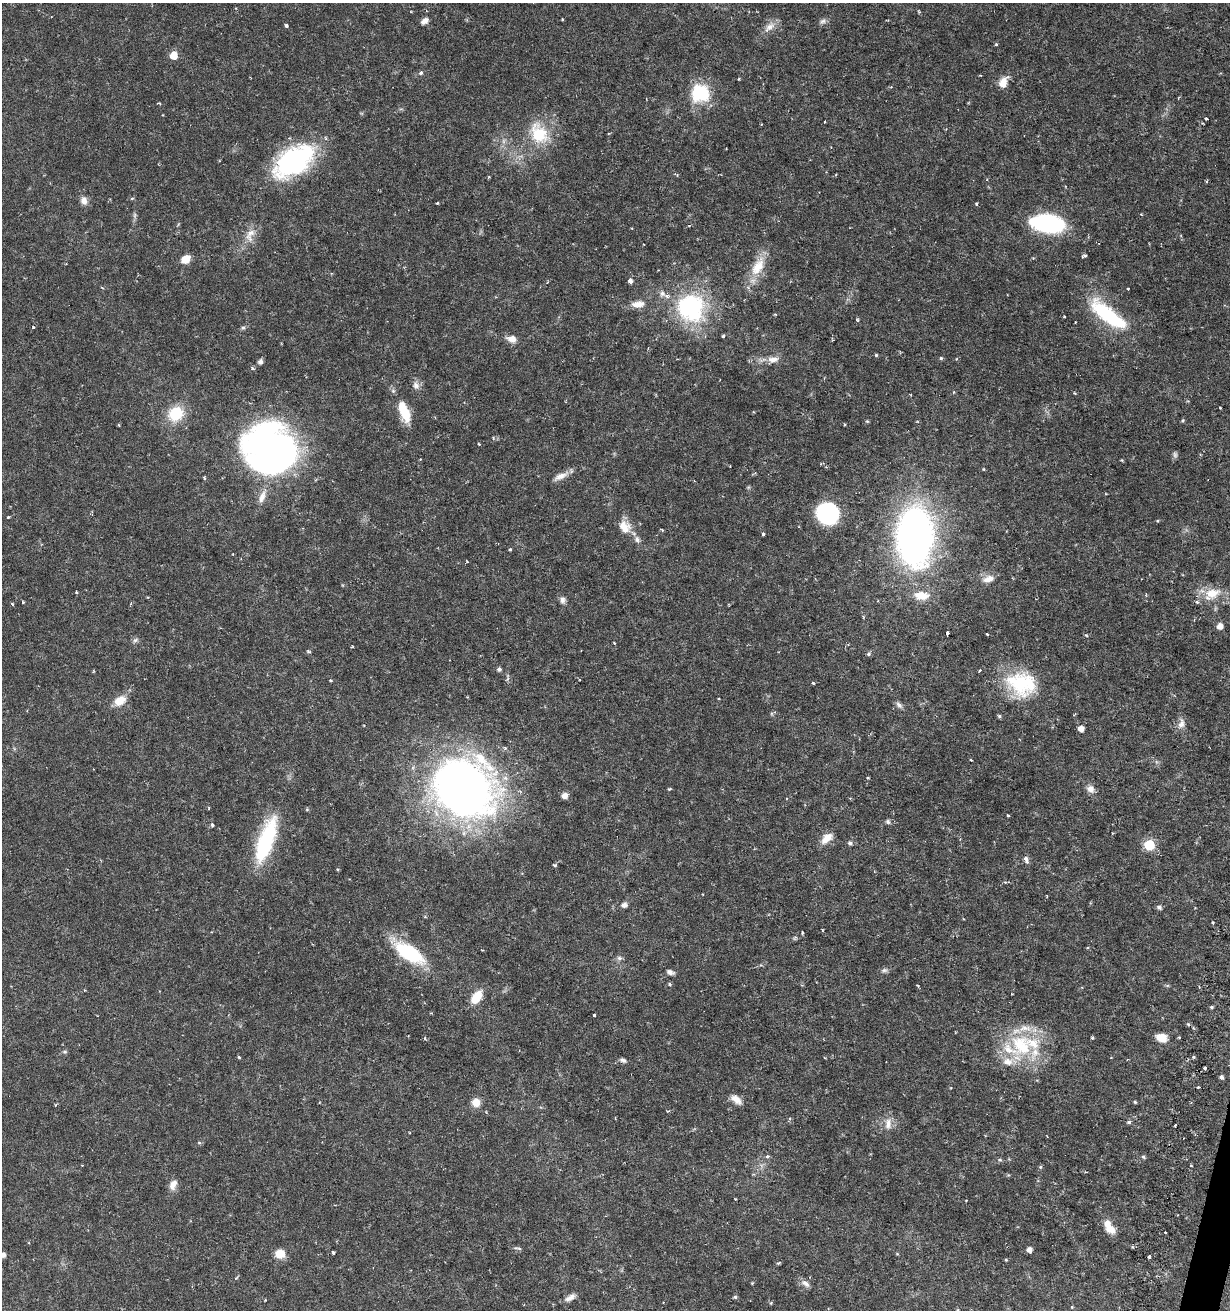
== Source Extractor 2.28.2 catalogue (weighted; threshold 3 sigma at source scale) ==
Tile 6 of 4 x 4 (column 2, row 2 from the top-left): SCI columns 1596-2823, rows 2628-3935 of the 5530 x 5283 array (HDU 1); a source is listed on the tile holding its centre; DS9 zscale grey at full resolution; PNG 1232 x 1312 px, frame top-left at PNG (2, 3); no overlay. Shown black and unused: <1% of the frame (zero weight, under 3 of 6 exposures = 2% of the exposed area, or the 3 px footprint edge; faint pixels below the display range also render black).
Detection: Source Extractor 2.28.2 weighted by HDU 2 'WHT'; one run over the whole footprint, this tile lists its part. Background 0.0157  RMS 0.0012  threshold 0.00481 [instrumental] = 3 sigma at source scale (4.09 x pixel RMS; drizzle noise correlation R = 1.36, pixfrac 0.8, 0.0396/0.0396 arcsec/px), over >= 5 px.
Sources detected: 182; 2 too faint to see at this stretch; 1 inside a brighter object's white glare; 1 cosmic-ray / hot-pixel residue — not listed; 8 inside a brighter listed object's ellipse — not listed separately; the other 170 listed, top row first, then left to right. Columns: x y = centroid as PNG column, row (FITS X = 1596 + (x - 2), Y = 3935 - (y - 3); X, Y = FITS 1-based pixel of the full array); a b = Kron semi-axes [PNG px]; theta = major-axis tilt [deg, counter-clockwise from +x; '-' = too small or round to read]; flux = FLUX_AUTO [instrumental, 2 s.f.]
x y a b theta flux
562 19 4 2 - 0.088
424 21 9 6 36 0.58
823 21 9 6 16 0.32
286 25 3 3 - 0.25
770 27 18 9 39 0.95
996 44 4 3 - 0.15
173 55 6 5 - 1.9
421 73 6 5 - 0.24
739 79 3 3 - 0.1
1003 82 13 8 65 1.3
700 93 20 19 - 5.5
159 103 7 2 -11 0.092
1206 118 3 3 - 0.18
825 121 2 2 - 0.1
539 133 32 22 -61 4.2
296 160 49 28 36 15
1206 181 4 4 - 0.11
132 198 5 3 - 0.12
84 201 10 8 -67 0.69
437 203 3 3 - 0.12
976 203 4 3 - 0.14
1141 215 4 3 - 0.1
1047 223 29 15 -8 15
689 225 4 3 - 0.099
250 235 23 11 73 1.4
1084 256 6 3 16 0.19
185 259 8 7 - 1.6
758 267 29 14 60 2.6
630 281 4 4 - 0.93
1128 289 3 3 - 0.28
638 304 19 9 5 1.1
691 308 35 32 -42 13
1108 315 47 15 -38 8.6
1064 316 3 2 - 0.11
857 320 5 4 - 0.13
33 327 4 3 - 0.093
243 328 6 5 - 0.19
723 336 3 3 - 0.24
512 339 11 7 -12 0.93
876 355 4 4 - 0.13
941 358 5 5 - 0.15
773 359 17 8 3 0.93
260 361 6 5 - 0.33
252 368 6 4 -53 0.2
416 385 12 9 -77 0.57
954 392 5 3 - 0.1
1074 393 4 3 - 0.094
1220 408 3 2 - 0.11
175 414 17 15 45 3.7
405 414 18 10 -68 2.7
1183 420 5 4 - 0.13
867 421 4 4 - 0.13
845 424 3 3 - 0.13
479 444 3 3 - 0.11
270 449 49 43 -42 52
983 469 5 3 - 0.088
561 476 21 7 26 0.91
204 478 4 3 - 0.16
262 497 19 8 72 1
828 513 21 20 - 9.6
8 517 4 3 - 0.1
1157 521 4 3 - 0.1
625 527 17 13 -65 1.5
763 534 4 3 - 0.17
915 536 42 25 90 60
637 539 8 7 - 0.41
510 549 3 3 - 0.18
467 561 4 3 - 0.089
988 579 15 9 18 0.92
76 592 4 3 - 0.15
1212 594 26 15 25 2.3
921 596 22 11 -3 1.7
562 600 9 7 -81 0.41
23 602 3 3 - 0.1
12 604 4 3 - 0.12
131 604 4 3 - 0.13
863 617 4 3 - 0.1
1220 626 5 5 - 0.88
947 633 4 3 - 0.47
987 634 3 2 - 0.098
1086 635 5 3 - 0.11
135 640 9 5 27 0.28
614 643 3 2 - 0.12
309 651 6 4 -26 0.15
868 654 6 5 - 0.19
499 669 5 5 - 0.29
331 680 4 2 - 0.11
814 683 3 3 - 0.18
1021 684 38 28 -12 7.6
120 701 14 10 31 1.6
899 705 10 6 -45 0.35
1074 714 5 3 - 0.1
999 716 5 4 - 0.18
1181 724 15 8 73 0.69
1081 728 5 5 - 0.78
971 760 3 2 - 0.097
868 778 4 3 - 0.085
464 788 60 53 -31 78
670 789 5 3 - 0.12
1090 789 10 9 - 0.69
564 796 5 5 - 0.81
307 809 6 4 0 0.12
1008 815 3 3 - 0.12
888 822 6 6 - 0.23
212 825 3 3 - 0.28
827 838 17 9 42 1.1
266 841 52 16 71 9.4
850 843 6 5 - 0.26
1149 845 6 6 - 7.5
1026 859 8 5 -66 0.46
555 865 5 4 - 0.14
338 869 3 3 - 0.13
624 905 5 5 - 0.6
1159 907 5 5 - 0.31
1212 922 3 3 - 0.11
822 930 4 3 - 0.091
802 933 3 3 - 0.15
409 953 36 15 -33 7.6
619 958 7 6 - 0.29
884 970 9 5 4 0.28
670 972 9 5 -21 0.37
669 984 5 3 - 0.12
917 985 4 2 - 0.12
1167 985 6 4 -18 0.14
84 990 3 3 - 0.1
1012 994 2 2 - 0.068
476 997 16 9 55 2
1211 1007 4 4 - 0.15
594 1015 3 3 - 0.25
425 1038 5 3 - 0.17
1092 1038 4 4 - 0.12
1161 1038 11 8 -21 1.6
1021 1045 36 26 -52 7.4
65 1052 6 5 - 0.18
239 1057 4 3 - 0.12
1193 1057 5 3 - 0.13
623 1060 9 5 -27 0.31
1205 1068 3 3 - 0.23
1221 1077 4 4 - 0.32
1198 1087 2 2 - 0.09
736 1099 14 7 -39 0.87
476 1102 9 9 - 1.2
1135 1102 4 3 - 0.12
1129 1122 6 4 15 0.2
888 1123 16 8 79 0.91
199 1143 6 4 -1 0.14
767 1156 5 4 - 0.22
1143 1157 5 4 - 0.18
1000 1160 6 4 -2 0.15
1191 1166 3 3 - 0.11
1040 1167 5 5 - 0.14
173 1185 14 9 65 0.82
736 1199 2 2 - 0.093
1110 1229 12 9 -32 1.2
1165 1232 3 2 - 0.099
518 1248 13 3 -11 0.2
1029 1250 4 4 - 0.63
333 1253 3 3 - 0.19
280 1254 10 9 - 1.5
897 1254 5 3 - 0.098
2 1255 7 6 - 0.49
1149 1256 3 3 - 0.31
1006 1260 4 3 - 0.11
779 1263 4 3 - 0.16
752 1283 4 4 - 0.095
805 1284 15 7 -35 0.56
735 1297 5 4 - 0.17
570 1298 15 7 29 0.61
265 1300 3 3 - 0.076
1071 1307 4 3 - 0.093
Isophote crosses this tile's border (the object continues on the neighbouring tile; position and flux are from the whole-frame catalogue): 1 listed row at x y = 2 1255